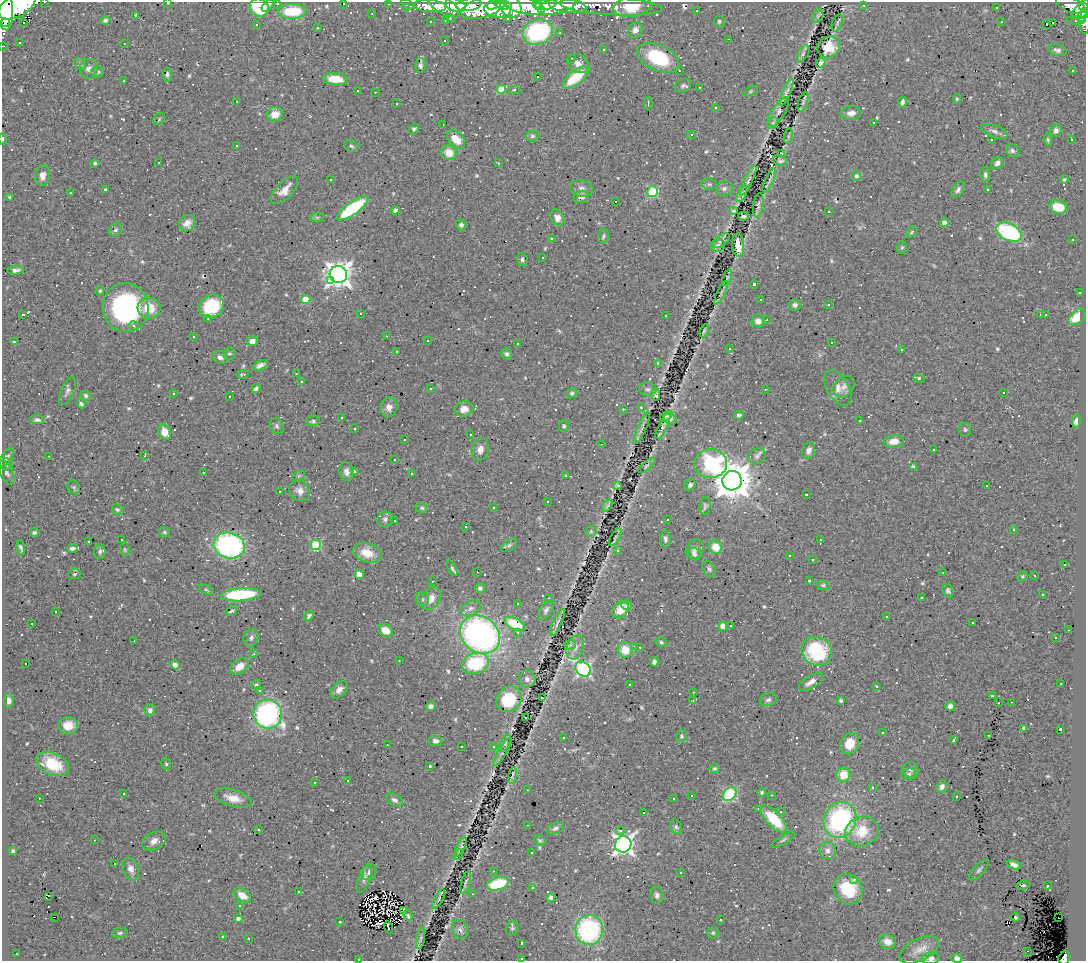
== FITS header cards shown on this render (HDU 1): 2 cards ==
NAXIS1  =                 1084
NAXIS2  =                  959

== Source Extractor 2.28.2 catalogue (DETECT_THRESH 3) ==
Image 1084 x 959 px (HDU 1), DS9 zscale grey, 1 PNG px = 1 image px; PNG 1088 x 963 px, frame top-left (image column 1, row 959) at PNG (2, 2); each listed source drawn as its Kron ellipse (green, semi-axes under 4 px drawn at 4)
Background 0.45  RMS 0.029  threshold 0.0867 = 3 sigma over >= 5 px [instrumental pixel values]
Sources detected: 800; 1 with non-positive FLUX_AUTO (blend fragments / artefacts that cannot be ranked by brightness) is neither listed nor drawn; of the other 799, the 500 brightest by FLUX_AUTO listed and drawn (299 fainter detections omitted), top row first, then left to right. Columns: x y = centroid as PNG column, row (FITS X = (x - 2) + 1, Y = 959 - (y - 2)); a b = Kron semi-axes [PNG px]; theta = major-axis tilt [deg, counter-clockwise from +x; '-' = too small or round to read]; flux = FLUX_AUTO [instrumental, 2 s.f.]
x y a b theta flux
45 2 3 2 - 3.5
168 3 3 2 - 14
278 3 3 3 - 5
343 3 3 3 - 65
388 4 3 2 - 4.3
407 4 7 3 -30 15
455 5 10 6 -15 540
469 5 13 6 9 430
492 5 6 4 19 170
503 5 9 4 -10 260
524 5 21 8 -13 1100
537 5 5 3 - 200
546 5 10 5 10 500
864 5 3 2 - 5.5
1071 5 15 7 -22 230
17 6 20 11 28 1600
268 6 7 3 46 14
430 6 16 6 -4 180
444 6 17 7 -27 180
511 6 12 10 -58 590
557 6 20 8 15 340
567 6 19 7 -8 250
611 6 52 9 -3 150
632 6 19 10 9 49
1084 6 6 5 - 130
484 7 23 10 17 690
259 8 10 9 - 79
407 8 3 2 - 3.9
996 8 3 3 - 5.8
5 9 21 8 -86 1600
497 9 13 8 -7 330
292 11 14 7 1 83
697 11 3 2 - 9.5
1080 11 9 6 44 310
372 14 3 2 - 3
136 15 3 3 - 22
1082 15 7 4 64 160
818 16 7 5 62 3.3
450 18 3 2 - 5.6
508 18 3 2 - 4.5
105 20 5 4 - 4.3
1076 20 10 4 -3 24
446 21 3 2 - 2.9
719 21 6 5 - 3.5
1001 21 3 3 - 30
431 22 3 3 - 4
1052 22 3 2 - 23
5 23 3 3 - 8400
24 23 3 3 - 110
837 23 9 5 68 3.8
1085 23 11 5 -88 54
1046 24 3 3 - 170
257 25 3 3 - 13
317 28 3 3 - 28
635 30 8 7 - 11
538 32 15 12 19 260
560 33 3 2 - 5.1
729 39 3 2 - 25
445 40 3 3 - 9.5
19 42 3 3 - 7.3
124 43 3 2 - 8.3
3 46 3 2 - 5.2
828 47 12 10 43 35
604 49 3 3 - 8.3
1057 50 9 5 -14 6.6
803 54 9 5 57 4.4
572 58 3 2 - 4.1
658 58 22 12 -26 130
821 63 5 4 - 5
80 64 6 5 - 4.2
578 64 11 9 -31 15
420 66 7 5 -90 4.8
89 69 10 9 - 12
679 71 3 2 - 3.9
1072 71 3 3 - 16
98 72 6 5 - 4.7
167 74 7 4 85 4
537 76 3 3 - 840
576 77 15 7 38 98
335 79 13 6 -5 37
123 81 3 3 - 25
683 86 8 6 31 6
699 87 3 3 - 7.7
501 89 5 4 - 44
358 90 3 3 - 100
514 90 6 4 -1 3
750 91 7 4 28 2.8
375 92 3 2 - 6.9
786 92 14 4 67 5.5
957 99 5 4 - 2.8
236 101 3 2 - 58
803 102 10 4 73 3.9
902 102 5 4 - 7
648 103 6 2 90 3.2
396 104 3 2 - 4.2
715 108 3 3 - 5.3
778 112 17 6 58 7.5
851 113 10 7 5 11
275 114 8 7 - 25
159 119 6 5 - 3
874 122 3 3 - 12
773 123 6 5 - 2.9
443 124 3 2 - 4.5
414 129 5 4 - 3.7
1056 130 6 5 - 7.9
994 131 14 6 -20 8.5
691 135 4 3 - 3
532 136 7 5 2 4.8
788 136 8 4 82 3.3
3 139 6 2 90 2.8
456 139 11 7 -46 30
992 139 3 3 - 160
1072 139 3 2 - 2.9
1048 140 6 4 -79 3.3
236 145 3 3 - 3.4
351 146 7 5 -19 4.1
1012 151 7 6 - 5.1
449 153 8 7 - 29
781 154 3 3 - 6.4
780 161 8 5 -19 3.7
159 162 3 3 - 8.5
95 163 4 3 - 3.3
498 163 3 3 - 4.1
997 163 7 5 40 8.3
985 175 7 5 -83 5.2
43 176 10 7 84 12
856 176 5 4 - 5.7
1064 179 4 3 - 3.1
330 180 3 3 - 15
748 180 16 3 64 7.1
769 181 13 4 67 5.6
709 184 8 5 -12 4.3
581 188 11 8 -8 11
724 188 8 7 - 7.1
105 190 3 3 - 18
285 190 18 8 46 22
958 190 9 5 55 6.4
988 190 3 3 - 84
70 192 3 3 - 3.6
653 192 5 5 - 150
742 194 9 3 67 3.3
10 197 4 3 - 2.8
581 197 8 6 11 11
615 202 3 3 - 1300
758 205 12 5 83 5.1
1058 207 9 6 -13 46
353 208 19 6 36 170
395 210 4 3 - 3.8
733 211 4 3 - 11
829 212 3 3 - 110
744 216 5 3 - 3.6
317 217 8 4 8 3.2
557 218 8 6 -57 18
187 223 8 7 - 15
944 223 4 4 - 15
461 225 6 5 - 5.2
115 230 7 6 - 4.9
911 232 7 4 47 3.1
1009 232 13 8 -26 210
603 236 7 5 74 4.2
551 238 3 3 - 7.7
1073 239 3 2 - 4.5
721 241 10 5 34 6.3
738 245 11 6 -86 29
718 246 7 6 - 6.4
902 247 6 5 - 3
543 257 3 3 - 110
522 259 6 5 - 4.1
16 270 8 4 7 6.7
338 274 9 8 - 2000
727 278 9 3 71 3.3
330 280 4 3 - 85
754 284 3 3 - 3.9
100 291 4 4 - 3
721 293 13 3 65 4.8
1080 293 3 3 - 12
306 300 5 4 - 34
761 300 3 3 - 58
795 305 6 5 - 5.2
829 305 3 3 - 12
211 306 13 11 30 110
126 308 24 23 - 340
149 308 11 10 - 46
23 314 3 2 - 3
361 314 3 3 - 38
1041 315 3 3 - 720
1046 315 3 2 - 3.4
665 316 3 2 - 10
1077 317 10 6 42 36
208 319 3 3 - 6
767 320 2 2 - 4.8
758 321 7 6 - 11
134 326 5 4 - 3.9
704 331 7 2 67 3.5
386 336 3 2 - 3.9
193 337 3 3 - 5.4
252 341 5 5 - 12
428 341 3 2 - 3.1
14 342 3 3 - 55
518 343 3 3 - 3.7
831 343 3 3 - 110
730 348 3 3 - 24
901 349 3 3 - 11
397 351 3 2 - 3.3
229 354 6 6 - 4.1
507 354 5 5 - 5.3
220 357 8 6 -23 9.5
658 363 4 3 - 5.4
260 365 8 4 24 9.4
243 374 6 3 10 3.7
296 374 3 2 - 10
919 378 6 3 -16 7.9
301 381 3 3 - 15
844 386 12 9 49 10
430 388 3 3 - 8.6
838 388 19 10 -59 19
256 389 5 3 - 6.3
648 389 9 6 -3 6.3
765 389 3 2 - 3.1
67 391 15 6 66 7.7
572 393 5 5 - 3.9
1003 393 3 3 - 14
173 394 3 3 - 4.3
656 394 6 3 88 3.5
85 396 5 5 - 4
229 397 3 3 - 13
81 404 5 4 - 4.6
389 407 9 8 - 13
641 407 3 3 - 35
464 409 9 7 11 16
623 409 3 2 - 440
739 415 4 4 - 7.5
666 416 6 3 26 3.7
342 417 3 3 - 4.9
670 419 7 6 - 7.9
37 420 7 4 -6 6
313 421 7 5 5 4.6
860 421 3 3 - 6
1076 421 6 4 82 7.9
277 426 8 6 -66 5
564 426 5 5 - 3.5
663 426 14 4 64 6.8
642 428 17 3 66 5.2
354 429 3 3 - 13
965 430 7 6 - 3.7
165 432 8 6 -62 25
471 434 3 2 - 3.3
405 440 3 2 - 3
894 441 10 6 9 19
602 444 3 2 - 4.6
480 449 11 8 75 13
809 450 8 6 70 11
933 450 3 3 - 6.6
49 456 3 2 - 5.5
145 456 3 2 - 3
757 456 9 7 40 7.5
6 457 10 5 56 5.8
394 459 3 3 - 43
7 464 6 6 - 3.5
711 464 16 14 4 180
647 466 10 4 37 4.2
913 467 4 4 - 3.2
354 471 3 3 - 57
6 472 13 6 -66 7.7
203 472 3 2 - 6.2
347 472 9 7 -80 10
411 474 3 3 - 12
565 475 3 3 - 20
298 476 7 4 30 2.9
732 481 10 9 - 6100
690 485 6 5 - 5.1
617 486 4 3 - 3.5
987 486 3 3 - 230
74 487 7 6 - 4
300 491 11 9 -45 13
279 492 3 3 - 52
806 494 3 3 - 36
547 501 3 3 - 16
607 506 7 3 55 2.8
705 506 9 5 86 4.3
422 508 6 5 - 3.3
493 508 3 3 - 9.7
117 509 6 4 -32 4.2
385 519 8 7 - 7
667 520 3 3 - 58
394 521 3 2 - 3
466 527 3 3 - 8.8
1013 530 3 3 - 3.6
591 531 5 5 - 3.3
164 532 6 5 - 3.3
34 533 4 4 - 4.3
615 537 10 3 61 3
665 539 8 5 -85 5.8
122 540 3 2 - 3.8
820 540 3 2 - 3.3
88 541 3 3 - 3.1
229 545 16 13 -15 400
316 545 5 5 - 130
509 545 9 5 36 4.6
716 547 7 6 - 28
21 548 7 3 -81 4.8
72 548 5 4 - 5.6
695 549 10 8 55 9.8
125 550 6 5 - 2.8
618 551 3 3 - 6.4
100 552 7 5 86 4.7
367 553 14 9 -18 33
694 554 7 5 -52 5.5
789 555 3 3 - 7.4
813 559 3 3 - 4.4
1064 564 3 3 - 26
452 568 9 4 -61 4.8
709 569 8 6 -61 4.8
477 572 3 2 - 3
943 572 3 2 - 6.9
75 574 6 5 - 4.5
359 574 5 4 - 18
1022 576 5 4 - 2.8
1035 576 3 3 - 17
809 581 3 3 - 17
433 582 3 3 - 260
823 585 7 4 -8 3.4
480 588 5 4 - 4.3
206 590 8 4 -26 3.1
948 591 7 5 -69 5.2
240 595 20 6 4 160
1043 595 3 3 - 7.5
549 598 3 3 - 8.9
921 598 3 3 - 47
422 599 7 6 - 4.9
431 599 12 9 55 22
517 604 3 2 - 4.7
626 605 5 4 - 5.5
470 608 10 7 27 9.8
546 610 11 5 56 6.6
621 610 9 7 50 31
56 611 3 3 - 42
231 611 6 3 33 3.2
309 616 6 4 47 4.5
886 616 3 3 - 6.9
557 622 15 3 64 4
32 623 3 3 - 8.5
973 623 3 3 - 430
515 624 10 5 -26 51
723 626 4 4 - 27
731 626 4 3 - 4.5
385 630 7 6 - 27
1068 630 3 2 - 16
518 633 4 3 - 3.3
480 635 21 17 -40 560
1055 637 3 3 - 5.4
251 638 9 7 68 6.8
134 641 2 2 - 3.2
661 642 5 4 - 3.6
570 645 6 4 20 3.4
635 646 3 3 - 5.8
575 647 12 8 71 13
640 647 3 3 - 8.1
625 650 8 7 - 32
817 651 15 14 - 170
254 654 3 3 - 3.4
399 660 3 2 - 4.9
654 662 4 4 - 8.3
26 663 3 3 - 94
476 663 14 10 18 120
175 665 5 4 - 7.9
239 666 10 7 37 24
583 669 9 6 -42 410
527 679 8 8 - 9.3
811 682 13 6 32 14
1061 683 3 3 - 80
629 684 3 2 - 3.3
256 685 5 4 - 3.4
877 686 3 3 - 7.6
259 690 3 3 - 9.8
339 690 10 6 44 11
693 692 3 3 - 3.4
992 695 3 3 - 79
542 698 4 2 - 6.9
509 699 13 12 - 83
693 700 3 2 - 3
768 700 9 6 19 6.5
9 701 7 4 -80 9
841 701 4 4 - 3.7
1011 702 3 2 - 13
998 703 3 2 - 5.3
431 706 5 4 - 9.8
950 706 5 4 - 9
150 710 5 5 - 7
268 714 14 14 - 400
526 718 3 2 - 3.4
68 725 10 8 5 24
1024 728 4 3 - 4
1061 729 3 3 - 3.4
883 733 3 3 - 66
988 735 3 3 - 20
681 736 6 5 - 3.1
564 737 3 3 - 5.2
954 740 3 3 - 7.2
435 741 7 5 -5 7.9
505 743 9 4 65 4
850 744 11 9 61 38
387 745 3 2 - 6.5
462 746 3 3 - 20
493 746 3 3 - 30
502 752 16 3 60 3.7
53 764 17 10 -24 61
166 764 6 4 -72 2.9
429 766 3 3 - 6
715 768 5 4 - 3.4
911 770 8 7 - 6
909 774 7 6 - 5.1
513 775 8 3 78 3.9
843 775 7 7 - 36
347 781 3 3 - 110
315 783 3 3 - 9.5
942 787 6 5 - 8.4
872 788 3 3 - 3.3
528 790 3 2 - 3.8
762 792 4 4 - 3.1
123 793 3 3 - 15
730 794 8 5 52 250
772 795 3 2 - 14
692 796 3 3 - 86
957 797 3 3 - 120
39 798 3 2 - 3.5
233 798 19 8 -17 26
673 799 3 2 - 4.8
394 800 9 5 -30 6.7
759 809 3 3 - 23
644 812 3 3 - 780
781 812 3 3 - 2.9
774 819 17 7 -45 85
840 820 18 16 68 300
527 825 3 2 - 3.3
676 827 7 5 -59 4.3
555 828 9 5 22 5.9
258 829 3 3 - 3.1
620 831 4 3 - 3.4
862 831 17 14 17 55
94 840 3 2 - 4
540 840 6 5 - 3
783 840 13 4 31 4.7
154 841 12 8 26 14
623 844 8 8 - 1000
461 847 11 4 64 4
13 851 4 3 - 4
828 851 8 8 - 11
531 853 3 3 - 34
458 855 5 3 - 13
114 863 3 3 - 240
1014 865 7 4 -19 8.3
131 869 12 7 -68 13
979 870 13 5 48 6
494 871 3 2 - 4.5
369 872 8 6 58 6.7
681 872 3 3 - 4.5
364 878 15 5 69 8.8
853 880 3 3 - 56
465 882 12 3 74 4.6
498 884 11 6 17 110
1023 885 7 4 9 2.8
1047 886 3 3 - 19
532 888 3 3 - 7.6
848 889 16 13 -57 89
298 891 3 2 - 5
473 894 3 2 - 3.3
242 895 9 6 -35 23
657 895 8 6 -84 7.3
48 896 4 3 - 12
551 897 4 4 - 7.6
439 899 11 3 62 3.5
240 906 3 3 - 9.3
404 910 4 3 - 5
408 915 5 3 - 4.1
54 917 3 2 - 400
1015 917 4 3 - 3.4
1058 918 2 2 - 23
238 919 4 4 - 7.6
721 919 3 3 - 5.7
340 922 3 3 - 26
388 928 6 2 -74 7.1
512 928 7 6 - 4.4
460 929 10 7 -65 7.8
589 930 15 14 - 270
120 933 8 5 9 4.1
713 933 5 5 - 3.1
223 937 3 3 - 17
248 938 3 3 - 4.5
420 938 11 3 79 4.2
887 942 8 7 - 16
521 943 3 3 - 5.2
919 950 21 11 26 24
1027 951 3 2 - 17
16 953 3 3 - 13
521 958 3 3 - 6
931 958 9 6 4 10
957 958 5 4 - 6.9
1064 958 7 5 58 61
359 959 3 3 - 58
At the frame edge (FLAGS 8, measured only in part): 15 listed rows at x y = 45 2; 168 3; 278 3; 343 3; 17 6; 1084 6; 5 9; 1085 23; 3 46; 3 139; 521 958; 931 958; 957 958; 1064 958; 359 959
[299 fainter detections neither listed nor drawn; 1 non-positive-flux detection neither listed nor drawn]